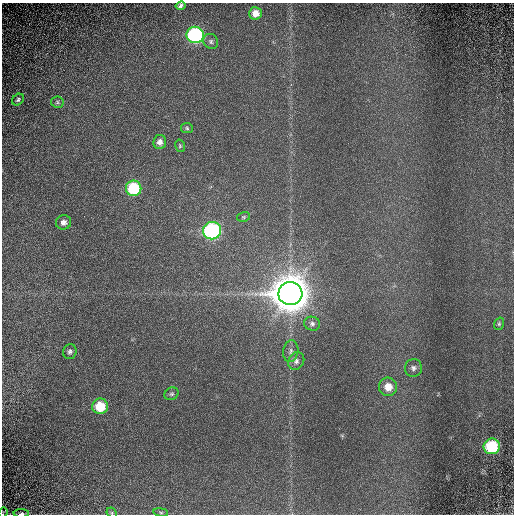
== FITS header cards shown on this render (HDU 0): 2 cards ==
NAXIS1  =                  512 / Required FITS header
NAXIS2  =                  512 / Required FITS header

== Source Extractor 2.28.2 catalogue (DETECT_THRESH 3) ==
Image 512 x 512 px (HDU 0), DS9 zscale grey, 1 PNG px = 1 image px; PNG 516 x 516 px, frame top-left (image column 1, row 512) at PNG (2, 3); each listed source drawn as its Kron ellipse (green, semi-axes under 4 px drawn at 4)
Background -0.0354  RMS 0.53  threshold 1.59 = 3 sigma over >= 5 px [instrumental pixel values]
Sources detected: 28; all 28 listed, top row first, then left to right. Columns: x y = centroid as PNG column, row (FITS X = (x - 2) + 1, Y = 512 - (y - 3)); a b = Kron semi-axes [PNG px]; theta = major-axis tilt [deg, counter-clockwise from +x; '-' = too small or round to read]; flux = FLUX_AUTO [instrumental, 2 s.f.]
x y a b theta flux
180 6 5 3 - 78
255 13 6 6 - 350
195 35 8 8 - 5500
211 41 8 7 - 99
18 100 6 5 - 66
57 102 6 5 - 63
187 128 6 5 - 59
160 142 7 6 - 180
180 146 6 5 - 49
134 188 8 7 - 2200
243 217 6 5 - 54
64 222 8 7 - 160
212 231 9 8 - 6500
290 294 12 11 - 110000
312 324 8 7 - 120
499 324 6 5 - 55
291 351 11 7 81 150
70 352 7 7 - 100
296 361 9 7 61 150
413 368 9 8 - 150
388 387 9 9 - 470
171 394 7 6 - 75
100 406 8 8 - 1000
492 446 8 7 - 2300
161 512 7 3 -8 54
3 513 6 3 68 31
21 513 8 4 -1 92
112 513 6 4 -45 48
At the frame edge (FLAGS 8, measured only in part): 3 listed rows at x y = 3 513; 21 513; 112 513

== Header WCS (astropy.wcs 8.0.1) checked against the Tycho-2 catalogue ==
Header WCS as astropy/WCSLIB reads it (CRVAL/CRPIX/CD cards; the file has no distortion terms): RA---TAN/DEC--TAN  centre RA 02:02:45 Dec +60:16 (30.69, +60.26 deg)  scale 0.477 arcsec/px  FOV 4.1' x 4.1'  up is +24 deg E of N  parity normal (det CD < 0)
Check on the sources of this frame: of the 28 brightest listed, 3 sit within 1.5 arcsec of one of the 5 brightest Tycho-2 stars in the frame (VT <= 11.90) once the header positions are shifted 0.14 arcsec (0.10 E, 0.10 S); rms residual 0.14 arcsec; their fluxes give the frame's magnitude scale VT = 21.25 - 2.5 log10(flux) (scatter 0.45 mag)
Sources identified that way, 3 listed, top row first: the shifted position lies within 1.5 arcsec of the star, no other Tycho-2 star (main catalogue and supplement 1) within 3.0 arcsec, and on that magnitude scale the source's flux lands within +1.5 / -3 mag of the star's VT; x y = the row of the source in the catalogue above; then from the Tycho-2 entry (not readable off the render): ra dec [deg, ICRS J2000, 3 dp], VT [Tycho-2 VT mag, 2 dp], TYC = Tycho-2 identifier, HIP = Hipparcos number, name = IAU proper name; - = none
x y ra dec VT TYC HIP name
195 35 30.727 +60.283 11.90 4033-2414-1 - -
212 231 30.701 +60.261 11.27 4033-2087-1 - -
290 294 30.675 +60.257 9.18 4033-2423-1 - -